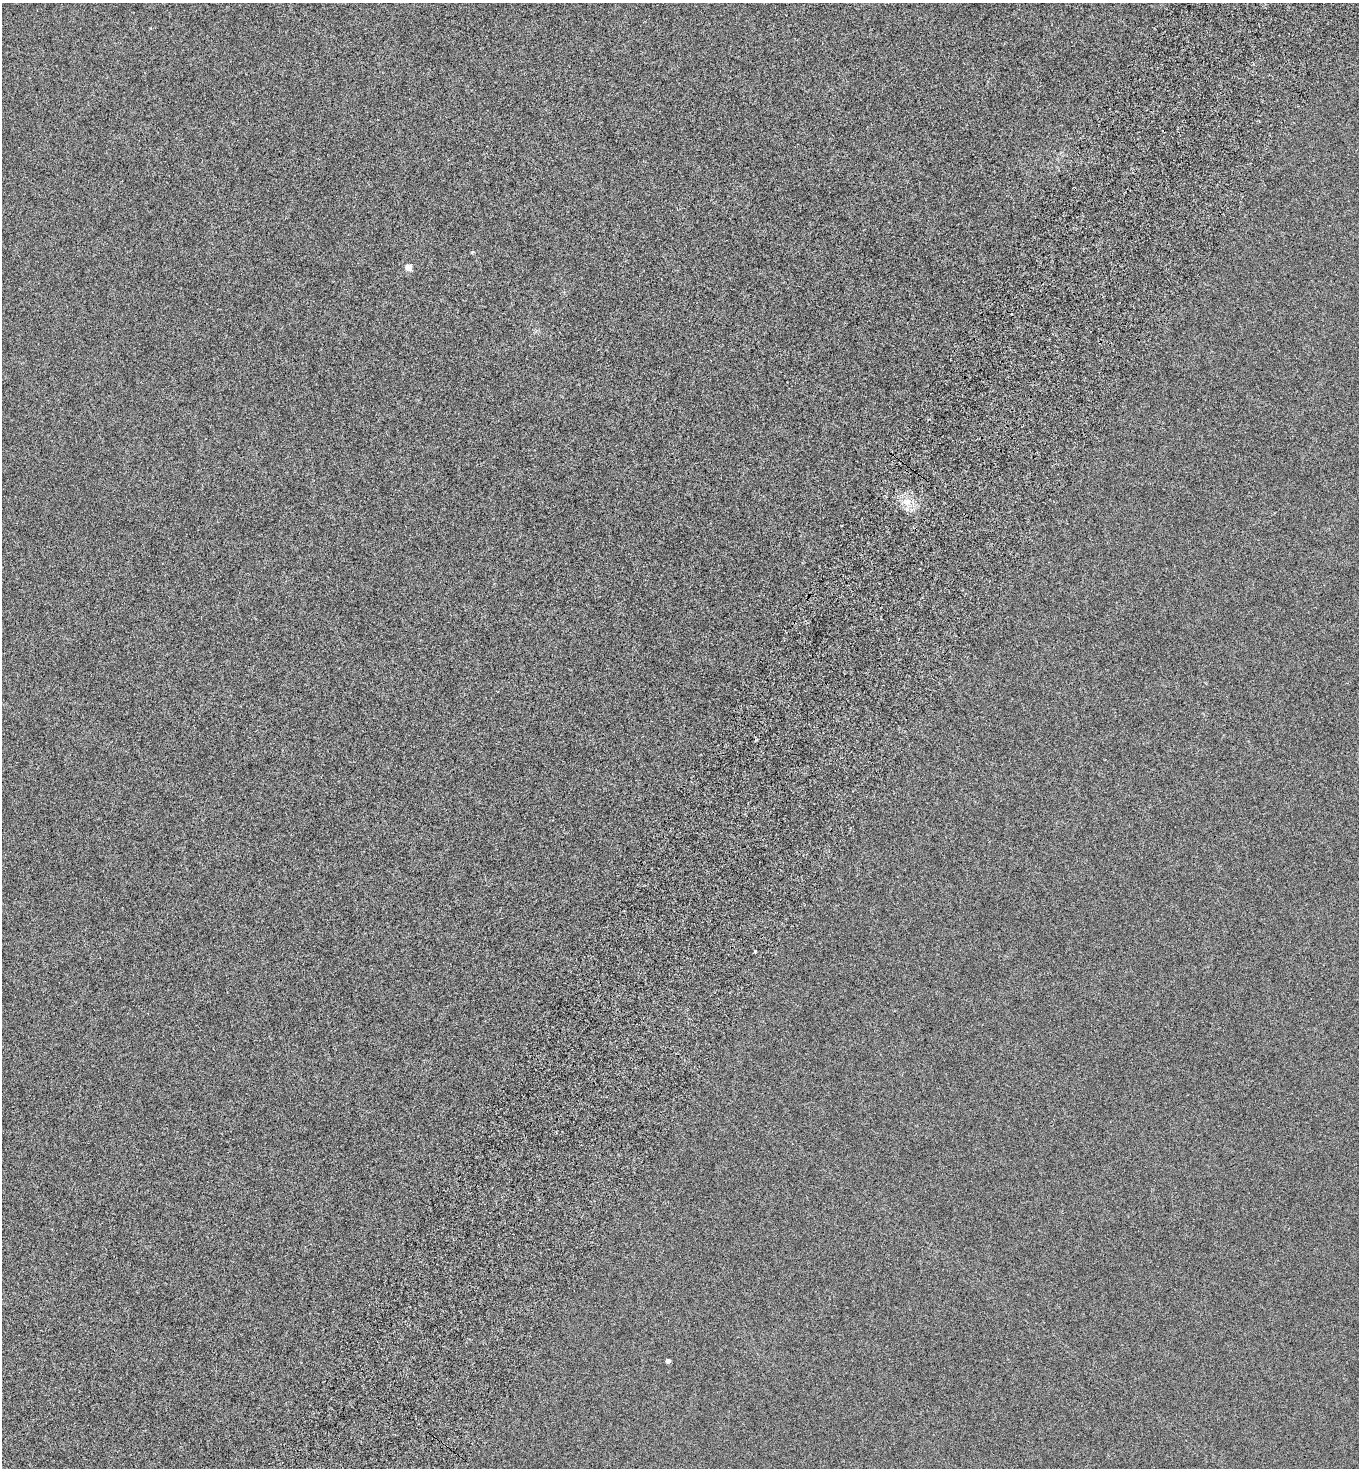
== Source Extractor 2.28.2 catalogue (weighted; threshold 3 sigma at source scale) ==
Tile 10 of 4 x 4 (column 2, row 3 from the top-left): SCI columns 1704-3060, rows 1506-2971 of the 5983 x 5948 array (HDU 1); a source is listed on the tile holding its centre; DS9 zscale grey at full resolution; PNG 1361 x 1470 px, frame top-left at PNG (2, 3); no overlay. Shown black and unused: <1% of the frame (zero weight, under 5 of 9 exposures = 3% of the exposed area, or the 3 px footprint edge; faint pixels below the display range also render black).
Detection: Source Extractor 2.28.2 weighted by HDU 2 'WHT'; one run over the whole footprint, this tile lists its part. Background 6.19e-04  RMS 0.0019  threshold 0.0079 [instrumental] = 3 sigma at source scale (4.09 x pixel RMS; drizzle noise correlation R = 1.36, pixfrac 0.8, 0.05/0.05 arcsec/px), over >= 5 px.
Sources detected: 5; all 5 listed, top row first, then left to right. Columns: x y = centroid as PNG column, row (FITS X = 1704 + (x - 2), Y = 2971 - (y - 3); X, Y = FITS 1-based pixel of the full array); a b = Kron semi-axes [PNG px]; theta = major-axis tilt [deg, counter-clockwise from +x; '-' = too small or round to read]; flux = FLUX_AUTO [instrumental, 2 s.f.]
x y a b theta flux
472 252 5 4 - 0.18
408 267 5 5 - 3.1
907 502 13 11 3 2.1
755 951 3 3 - 0.28
668 1361 4 4 - 0.88